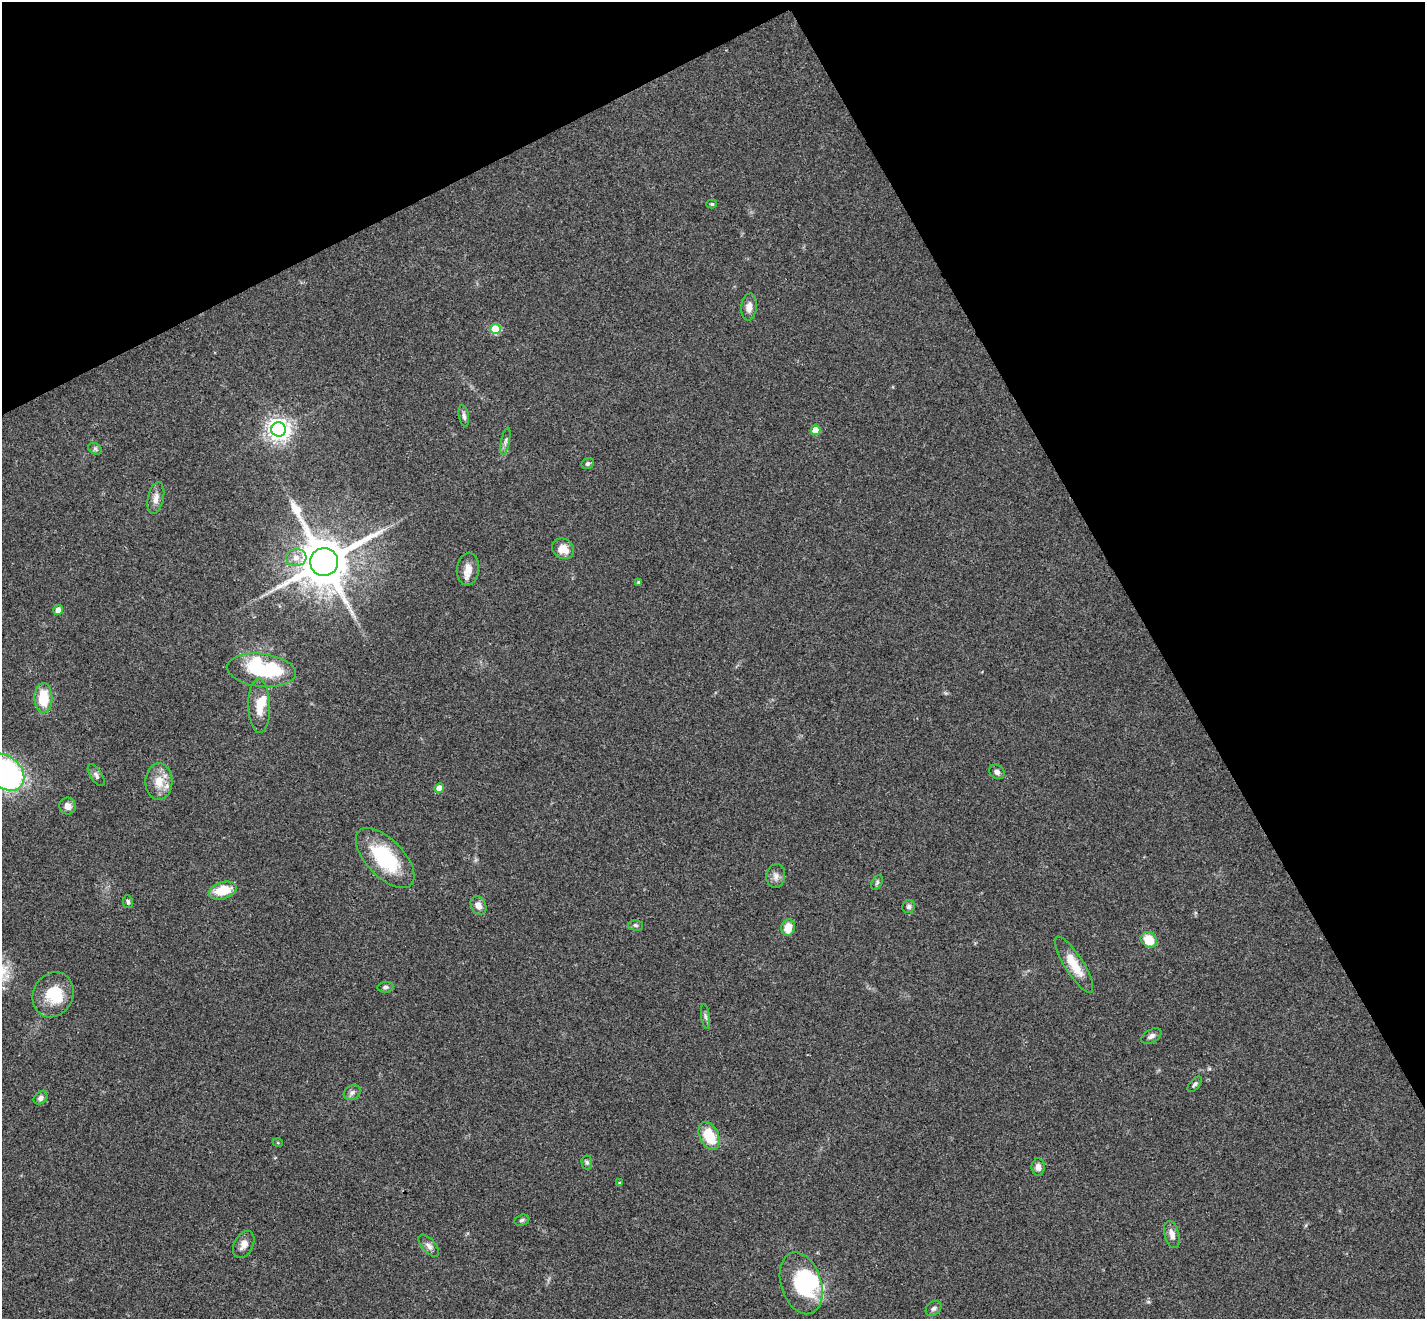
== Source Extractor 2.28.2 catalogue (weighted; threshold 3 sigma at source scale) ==
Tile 3 of 4 x 4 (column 3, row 1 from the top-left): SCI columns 2904-4326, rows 4270-5586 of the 5803 x 5771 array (HDU 1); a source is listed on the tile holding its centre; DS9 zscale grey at full resolution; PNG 1427 x 1321 px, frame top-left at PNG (2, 2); each listed source drawn as its Kron ellipse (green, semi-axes under 4 px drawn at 4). Shown black and unused: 28% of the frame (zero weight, under 3 of 4 exposures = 6% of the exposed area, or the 3 px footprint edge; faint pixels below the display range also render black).
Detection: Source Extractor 2.28.2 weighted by HDU 2 'WHT'; one run over the whole footprint, this tile lists its part. Background 0.0573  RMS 0.0052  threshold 0.0232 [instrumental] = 3 sigma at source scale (4.5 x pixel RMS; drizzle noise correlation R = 1.50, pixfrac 1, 0.05/0.05 arcsec/px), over >= 5 px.
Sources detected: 59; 3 inside a brighter object's white glare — neither listed nor drawn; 2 inside a brighter listed object's ellipse — not listed separately; the other 54 listed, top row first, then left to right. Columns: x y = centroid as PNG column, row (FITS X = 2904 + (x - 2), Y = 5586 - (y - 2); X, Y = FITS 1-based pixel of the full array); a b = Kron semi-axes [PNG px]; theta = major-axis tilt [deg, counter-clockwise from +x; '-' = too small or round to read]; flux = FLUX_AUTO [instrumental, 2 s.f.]
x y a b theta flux
712 204 5 4 - 0.68
749 307 13 7 84 3.9
496 329 5 5 - 23
464 416 11 5 -78 1.5
279 429 7 7 - 380
815 430 5 5 - 8.4
505 441 14 3 78 1.5
95 449 7 5 -31 1.1
588 464 6 5 - 1.2
156 498 16 8 78 3.5
563 549 11 10 - 6.2
296 558 10 8 -1 3.8
324 562 14 14 - 3100
468 569 16 11 83 5.4
638 582 4 3 - 0.61
58 610 5 4 - 3.7
261 670 34 16 -7 35
43 698 15 9 -89 15
259 706 27 11 -88 8.8
5 772 21 15 -43 120
997 772 8 6 -36 2
96 775 12 5 -57 1.7
159 782 18 13 90 8.7
439 788 5 4 - 5.3
68 806 8 8 - 3.4
385 858 37 18 -46 36
776 876 12 9 81 2.9
877 882 8 5 63 1
223 891 14 8 15 13
128 902 6 5 - 1
479 906 10 7 -62 3.7
909 907 7 6 - 1.3
635 925 7 5 -1 0.97
788 928 8 6 76 7.1
1149 940 9 7 -41 11
1074 965 32 9 -58 12
385 987 8 5 8 1.3
53 995 23 20 63 16
705 1016 13 4 -83 1.4
1151 1036 11 6 31 2
1195 1084 9 5 50 1.2
352 1093 9 7 27 1.7
41 1098 7 6 - 1.9
709 1136 15 9 -64 15
278 1143 5 3 - 0.46
587 1162 7 5 -87 1.1
1038 1167 8 6 -89 2.6
619 1182 4 3 - 0.45
522 1220 7 5 16 0.99
1172 1235 14 7 -75 3.3
244 1244 14 9 61 3.6
429 1246 13 6 -49 2.4
801 1283 32 20 -72 36
933 1308 9 6 42 1.5
Isophote crosses this tile's border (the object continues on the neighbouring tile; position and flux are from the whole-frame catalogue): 1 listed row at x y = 5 772